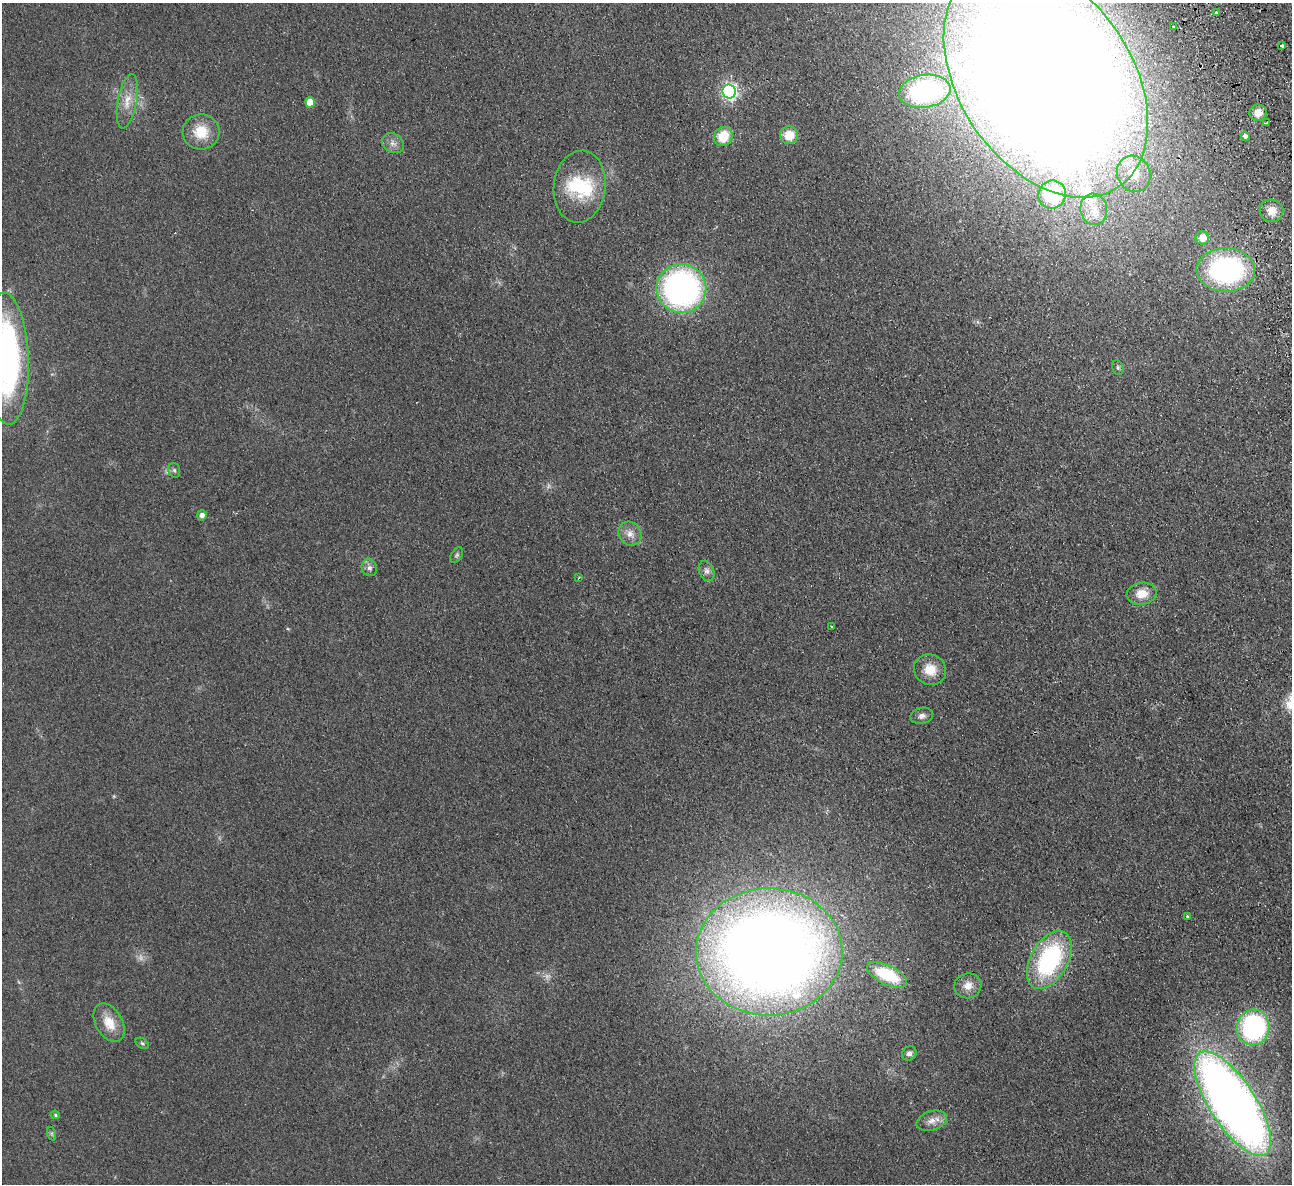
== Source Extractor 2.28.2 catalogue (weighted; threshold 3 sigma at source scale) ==
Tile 10 of 4 x 4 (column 2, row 3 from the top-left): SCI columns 1346-2635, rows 1466-2647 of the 5272 x 5176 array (HDU 1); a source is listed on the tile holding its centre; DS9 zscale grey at full resolution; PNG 1294 x 1186 px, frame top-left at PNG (2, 3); each listed source drawn as its Kron ellipse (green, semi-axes under 4 px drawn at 4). Shown black and unused: <1% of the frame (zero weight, under 2 of 3 exposures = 3% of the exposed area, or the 3 px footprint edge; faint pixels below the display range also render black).
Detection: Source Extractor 2.28.2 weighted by HDU 2 'WHT'; one run over the whole footprint, this tile lists its part. Background 0.0624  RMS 0.0095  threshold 0.0429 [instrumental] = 3 sigma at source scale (4.5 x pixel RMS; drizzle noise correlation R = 1.50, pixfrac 1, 0.05/0.05 arcsec/px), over >= 5 px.
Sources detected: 54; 3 too faint to see at this stretch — neither listed nor drawn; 2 inside a brighter listed object's ellipse — not listed separately; the other 49 listed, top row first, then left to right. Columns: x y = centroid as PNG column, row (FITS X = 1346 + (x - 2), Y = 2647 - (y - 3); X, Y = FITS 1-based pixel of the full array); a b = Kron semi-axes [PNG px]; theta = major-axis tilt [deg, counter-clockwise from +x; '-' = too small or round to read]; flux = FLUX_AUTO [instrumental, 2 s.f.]
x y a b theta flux
1216 12 3 3 - 5.8
1174 27 3 3 - 2.3
1282 45 4 3 - 5.9
1046 80 130 86 -56 3600
925 91 26 16 9 100
729 92 7 6 - 260
127 101 27 9 79 15
310 102 5 5 - 20
1258 113 8 8 - 9.5
1267 123 4 2 - 3.4
201 132 18 17 - 24
789 135 9 9 - 16
723 136 10 9 - 24
1245 136 5 3 - 7.8
393 143 11 9 -32 5.8
1134 174 18 16 -64 33
580 187 36 26 83 49
1052 194 14 13 - 50
1094 209 16 13 -82 15
1271 211 12 11 - 9.4
1202 238 6 6 - 14
1226 270 29 21 -2 190
681 289 25 24 - 290
7 359 66 22 -88 270
1118 368 7 5 -75 1.8
174 470 7 5 -74 2.2
202 515 5 5 - 4.4
630 534 12 11 - 8
457 555 8 5 58 1.9
369 568 9 7 -63 3.7
707 571 10 7 -70 4.3
579 577 3 2 - 0.75
1142 594 15 11 9 14
831 626 3 2 - 1.5
930 670 16 15 - 16
922 716 11 8 14 4.6
1187 916 3 3 - 2
769 952 73 63 1 1600
1049 960 32 18 61 130
887 975 22 9 -26 49
968 986 14 12 18 9
109 1023 21 13 -60 18
1253 1027 18 16 78 160
142 1043 7 5 -30 1.6
909 1053 8 6 41 3.7
1233 1103 61 23 -57 1100
55 1115 4 4 - 1.2
932 1121 16 9 18 8.3
52 1134 7 4 -71 1.6
Isophote crosses this tile's border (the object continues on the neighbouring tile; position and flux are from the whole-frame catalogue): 2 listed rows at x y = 1046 80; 7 359